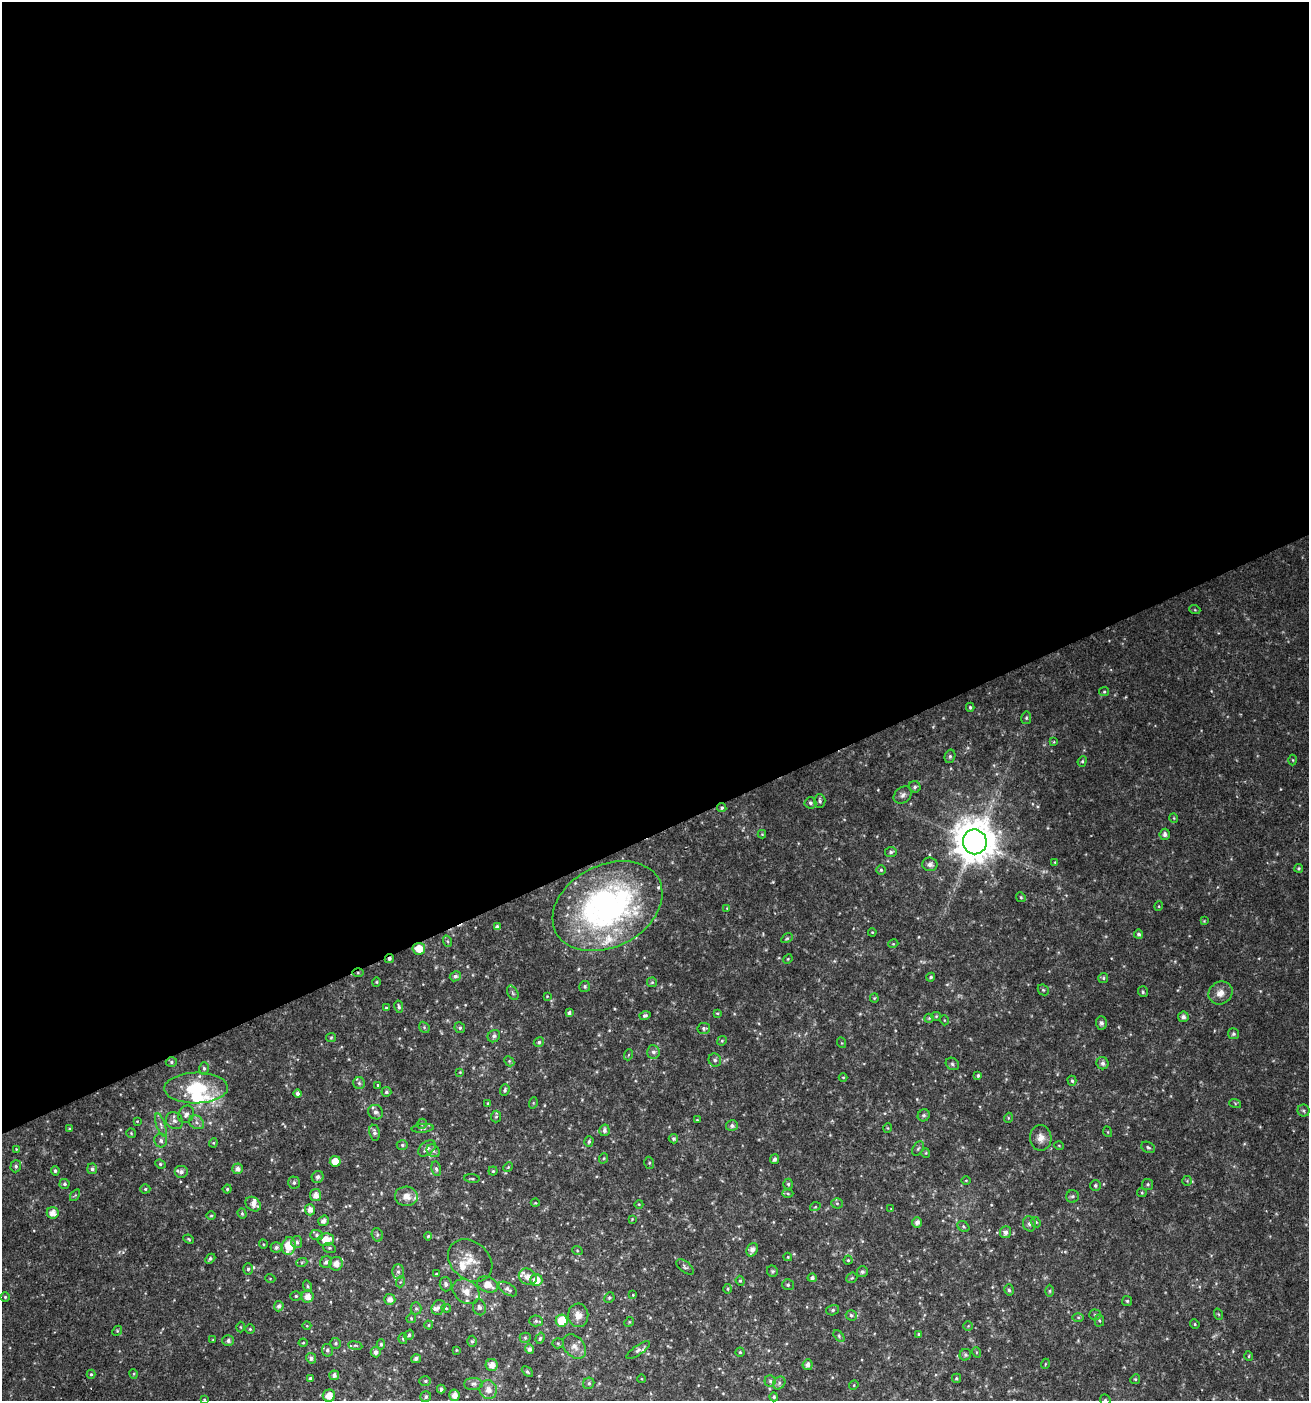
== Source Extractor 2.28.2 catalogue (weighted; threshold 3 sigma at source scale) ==
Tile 2 of 4 x 4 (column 2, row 1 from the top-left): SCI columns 1393-2699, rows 4201-5599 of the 5452 x 5599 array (HDU 1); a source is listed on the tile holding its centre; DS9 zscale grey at full resolution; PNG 1311 x 1403 px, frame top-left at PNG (2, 2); each listed source drawn as its Kron ellipse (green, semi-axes under 4 px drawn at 4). Shown black and unused: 59% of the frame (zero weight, under 2 of 3 exposures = <1% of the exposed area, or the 3 px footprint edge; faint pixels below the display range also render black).
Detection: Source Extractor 2.28.2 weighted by HDU 2 'WHT'; one run over the whole footprint, this tile lists its part. Background 0.04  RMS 0.0062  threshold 0.0277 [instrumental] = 3 sigma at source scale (4.5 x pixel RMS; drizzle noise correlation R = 1.50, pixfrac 1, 0.0396/0.0396 arcsec/px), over >= 5 px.
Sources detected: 303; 12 inside a brighter listed object's ellipse — not listed separately; the other 291 listed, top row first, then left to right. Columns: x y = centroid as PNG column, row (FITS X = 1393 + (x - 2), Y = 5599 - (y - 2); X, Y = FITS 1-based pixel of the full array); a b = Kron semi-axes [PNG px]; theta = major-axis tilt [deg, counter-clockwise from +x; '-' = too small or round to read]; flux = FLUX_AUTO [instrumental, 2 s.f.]
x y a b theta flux
1195 610 5 3 - 0.62
1104 692 5 4 - 0.86
970 707 4 3 - 0.96
1026 718 6 5 - 1.1
1054 742 3 3 - 0.63
950 756 7 5 75 1.3
1293 760 5 3 - 0.59
1082 761 5 4 - 0.97
915 787 6 5 - 1.5
903 795 10 7 41 2.5
820 801 7 5 -89 1.6
810 803 6 5 - 1.4
722 808 5 4 - 1.1
1174 818 5 3 - 0.51
762 834 4 4 - 0.54
1165 834 5 5 - 2
975 842 12 12 - 2100
891 852 6 5 - 1.4
1055 862 4 4 - 0.6
930 864 7 6 - 3
1299 868 4 4 - 0.84
881 870 5 5 - 0.87
1021 897 5 4 - 0.79
607 906 58 41 27 180
1159 906 5 3 - 0.53
727 908 4 4 - 0.51
1204 921 4 4 - 0.52
497 927 4 4 - 2.1
872 932 4 3 - 0.52
1139 934 4 4 - 1.5
787 938 6 4 29 0.89
447 941 6 4 -70 0.85
893 944 5 3 - 0.56
419 949 6 6 - 9
389 959 5 4 - 1.9
788 959 5 4 - 0.68
358 973 5 4 - 0.74
455 976 5 5 - 1.8
931 977 4 3 - 1.1
1103 978 5 5 - 1
376 982 4 4 - 0.73
652 982 5 5 - 0.79
585 987 5 5 - 1.2
1043 990 6 5 - 0.89
1143 992 5 5 - 1.1
513 993 8 5 -61 1.2
1220 993 12 11 - 5.6
547 996 4 3 - 0.46
874 998 4 4 - 0.68
399 1007 6 4 -79 1.4
386 1008 4 4 - 0.83
569 1013 4 3 - 1.5
717 1013 4 3 - 0.64
645 1016 5 4 - 1.4
936 1016 5 4 - 0.68
1183 1017 5 5 - 2.3
929 1018 5 4 - 0.66
944 1020 5 3 - 0.51
1101 1023 6 5 - 2
424 1027 6 4 -48 0.99
460 1028 5 5 - 1.2
704 1028 6 5 - 1.3
1233 1034 5 5 - 1.4
494 1036 6 5 - 1.6
331 1038 5 4 - 0.81
722 1041 5 4 - 0.74
539 1042 5 4 - 1.3
842 1043 5 3 - 0.58
653 1052 7 6 - 2.1
628 1055 5 3 - 0.61
715 1060 6 6 - 1.6
509 1061 6 4 -47 0.81
171 1062 6 4 -2 1.2
1102 1063 6 6 - 2.2
952 1064 7 6 - 1.3
204 1068 6 5 - 1.2
460 1072 4 4 - 0.51
978 1076 3 3 - 0.99
843 1077 4 3 - 0.55
1072 1081 5 4 - 0.96
359 1083 6 6 - 1.2
378 1085 4 3 - 0.66
196 1088 32 15 1 31
505 1090 6 4 72 1.3
386 1092 5 5 - 1.3
298 1094 4 3 - 2
488 1103 4 3 - 0.57
533 1103 6 3 73 0.67
1235 1103 6 4 -19 0.77
1303 1111 6 6 - 1.3
376 1112 8 7 - 2.4
186 1114 9 7 59 2.7
924 1115 6 5 - 1.5
496 1117 6 5 - 1
1008 1118 5 3 - 0.54
697 1120 4 3 - 0.5
137 1121 4 3 - 0.53
174 1121 9 8 - 2.4
196 1122 8 6 -38 2.4
422 1124 5 4 - 0.94
161 1125 12 4 -71 2.3
732 1126 6 5 - 1.7
423 1128 11 4 6 1.3
888 1128 5 3 - 0.58
70 1129 4 3 - 0.83
604 1130 6 5 - 2
1108 1132 5 3 - 0.5
131 1133 5 4 - 0.74
374 1133 8 5 -79 1.8
1041 1138 13 11 -89 4.8
673 1139 5 4 - 1.1
161 1141 7 6 - 1.9
589 1142 5 4 - 1.2
213 1143 4 4 - 0.62
402 1145 5 5 - 1
1059 1146 5 3 - 0.49
1148 1147 7 5 -28 1.2
427 1148 10 6 40 2.9
16 1149 3 3 - 0.45
918 1149 8 5 62 1.1
433 1151 7 5 -42 1.8
926 1153 4 4 - 0.63
604 1158 5 3 - 0.6
775 1159 5 4 - 1.7
335 1161 5 5 - 7.4
649 1163 6 5 - 1
160 1164 5 4 - 0.91
16 1166 6 5 - 1.5
508 1167 5 4 - 0.72
92 1169 5 5 - 1.8
237 1169 5 5 - 2.9
436 1169 7 4 -80 1.4
55 1171 5 4 - 1.3
493 1171 4 4 - 0.91
181 1172 7 6 - 2.4
318 1177 6 5 - 2.3
472 1179 8 3 -5 0.83
966 1180 4 3 - 0.5
1187 1181 5 5 - 0.74
294 1183 6 6 - 1.5
65 1184 5 5 - 1.3
788 1184 5 4 - 1.1
1148 1184 5 5 - 1.1
1095 1185 5 5 - 1.3
145 1189 5 4 - 1
227 1189 4 4 - 0.97
1142 1193 5 4 - 0.72
788 1194 5 3 - 0.8
75 1195 6 4 54 0.94
316 1195 6 5 - 4.6
406 1196 11 9 -7 5.8
1072 1196 6 6 - 1.6
535 1203 4 3 - 0.5
837 1203 5 5 - 0.92
253 1204 8 6 -39 4.1
639 1204 4 3 - 0.51
815 1207 5 3 - 0.62
891 1209 4 4 - 0.47
310 1210 5 5 - 3.6
53 1213 6 5 - 4.9
242 1214 5 4 - 0.92
211 1216 5 3 - 0.63
632 1219 4 3 - 0.47
323 1221 5 5 - 2.3
917 1222 5 5 - 2.6
1036 1222 5 4 - 0.97
1029 1224 7 6 - 2.1
963 1227 6 5 - 1
1005 1232 6 5 - 2.7
317 1235 6 5 - 1.2
377 1235 7 5 -72 1.4
428 1236 4 4 - 0.87
189 1239 5 4 - 0.77
326 1240 8 6 10 8.5
297 1242 6 5 - 2
263 1244 5 3 - 0.56
289 1246 9 7 81 14
276 1247 6 5 - 1.8
329 1248 6 5 - 1
577 1250 5 3 - 0.61
752 1250 7 5 65 3.3
788 1257 4 4 - 0.6
210 1259 6 4 43 1.3
848 1260 4 4 - 0.8
470 1261 24 19 -40 12
302 1262 6 3 19 0.84
326 1262 6 5 - 2.3
336 1264 7 6 - 4.9
685 1267 10 5 -39 1.5
248 1269 6 5 - 1.4
772 1271 6 5 - 0.96
398 1272 7 6 - 1.8
862 1272 5 5 - 1.3
436 1274 4 4 - 0.58
528 1277 9 7 -30 5.3
270 1278 5 3 - 0.51
812 1278 4 4 - 1.7
852 1278 6 4 42 0.79
536 1280 6 6 - 7.7
740 1281 5 4 - 0.83
400 1282 5 3 - 0.7
446 1284 7 6 - 1.8
488 1285 11 7 -22 6.8
788 1285 6 5 - 1.1
308 1286 6 3 -71 0.82
508 1289 10 5 -33 2.4
728 1289 5 3 - 0.69
1009 1290 6 4 -77 1.2
1050 1291 6 4 90 0.88
466 1292 14 11 -35 6.6
633 1295 4 3 - 0.54
296 1296 5 5 - 1
307 1296 6 6 - 5.1
5 1297 4 4 - 0.81
609 1298 5 5 - 1.1
390 1299 5 5 - 3.7
1127 1301 5 5 - 0.93
279 1306 5 5 - 2.1
438 1307 8 6 56 1.8
479 1307 8 6 -74 1.9
416 1308 6 5 - 1.2
446 1308 5 4 - 0.82
833 1310 6 5 - 1.2
1218 1314 6 3 -70 0.68
578 1315 12 10 -88 4.9
851 1315 5 5 - 1.2
1095 1315 5 5 - 0.92
1078 1317 6 4 -1 0.95
411 1318 5 4 - 0.83
1099 1320 6 4 -87 0.91
536 1321 7 5 -1 1.3
562 1321 6 6 - 16
629 1322 5 4 - 0.76
1195 1324 5 4 - 0.74
429 1325 4 4 - 0.68
307 1326 4 3 - 0.53
968 1326 5 5 - 0.76
240 1327 5 3 - 0.57
250 1329 4 4 - 0.77
117 1331 5 4 - 0.8
919 1334 4 4 - 0.92
409 1335 5 4 - 1.1
839 1336 7 4 -47 1.1
525 1338 5 5 - 0.97
540 1338 6 4 71 1
213 1339 4 2 - 0.46
403 1339 5 4 - 1
228 1341 6 5 - 2.1
472 1341 5 4 - 0.93
303 1343 4 4 - 0.62
336 1343 5 5 - 1.1
558 1343 5 5 - 0.78
381 1344 5 4 - 1
355 1346 7 3 -8 0.96
574 1346 13 10 -49 4.8
530 1349 5 4 - 2.1
327 1350 6 5 - 1.7
456 1350 3 2 - 0.49
638 1350 14 5 35 2
376 1352 5 5 - 2.5
740 1352 4 4 - 0.81
976 1352 5 3 - 0.61
965 1355 6 5 - 1.2
1249 1356 5 3 - 0.64
311 1358 5 5 - 1.9
416 1359 5 4 - 1.9
1045 1364 5 3 - 0.55
492 1365 6 6 - 4.5
808 1365 5 5 - 2.7
527 1372 6 4 -45 1.1
91 1374 4 4 - 0.76
134 1374 5 3 - 0.58
334 1375 5 5 - 2.5
310 1378 4 4 - 1.2
956 1378 4 4 - 0.85
642 1379 4 3 - 0.44
1135 1379 5 4 - 0.86
425 1381 6 5 - 1
770 1381 5 5 - 1.2
589 1383 6 5 - 1.3
779 1383 7 5 50 1.5
473 1384 9 6 1 1.9
854 1385 5 4 - 0.68
441 1389 4 3 - 1.6
488 1389 9 8 - 4.9
454 1395 6 5 - 4.7
329 1396 6 6 - 6.7
426 1397 5 5 - 1.4
774 1397 4 4 - 1.1
204 1399 4 3 - 0.55
1105 1400 6 5 - 0.93
Overlapping masked pixels (flux is a lower limit): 4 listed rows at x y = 722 808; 419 949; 389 959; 358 973
Isophote crosses this tile's border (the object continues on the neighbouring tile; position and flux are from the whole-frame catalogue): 1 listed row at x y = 1105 1400